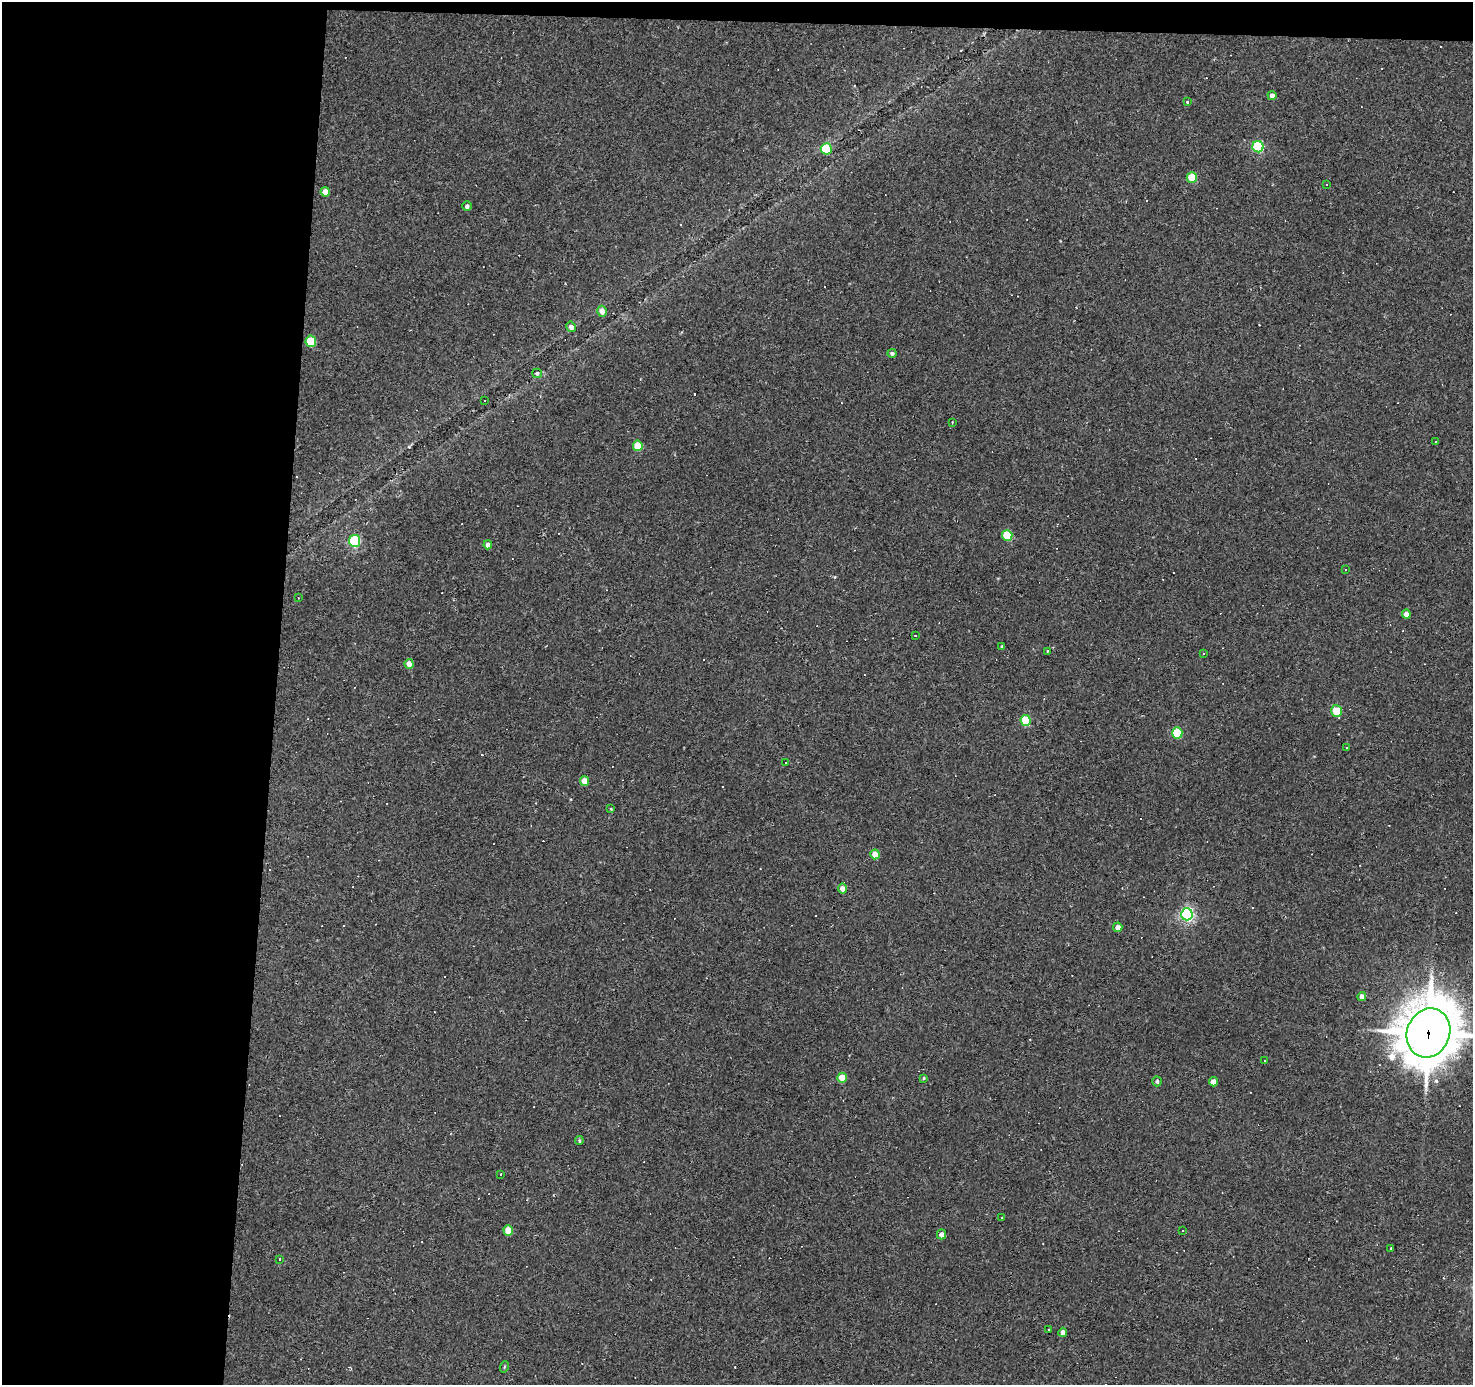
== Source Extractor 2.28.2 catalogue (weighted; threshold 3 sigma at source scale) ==
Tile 1 of 3 x 3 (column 1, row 1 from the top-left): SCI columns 1-1471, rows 2956-4338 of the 4413 x 4438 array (HDU 1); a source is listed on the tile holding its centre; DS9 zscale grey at full resolution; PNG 1475 x 1387 px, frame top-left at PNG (2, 2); each listed source drawn as its Kron ellipse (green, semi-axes under 4 px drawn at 4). Shown black and unused: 20% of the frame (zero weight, under 2 of 3 exposures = <1% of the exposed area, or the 3 px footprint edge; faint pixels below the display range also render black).
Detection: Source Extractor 2.28.2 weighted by HDU 2 'WHT'; one run over the whole footprint, this tile lists its part. Background 0.0775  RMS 0.0053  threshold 0.0238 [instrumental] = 3 sigma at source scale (4.5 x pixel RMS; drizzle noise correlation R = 1.50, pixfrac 1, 0.05/0.05 arcsec/px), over >= 5 px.
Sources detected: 97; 40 cosmic-ray / hot-pixel residue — neither listed nor drawn; the other 57 listed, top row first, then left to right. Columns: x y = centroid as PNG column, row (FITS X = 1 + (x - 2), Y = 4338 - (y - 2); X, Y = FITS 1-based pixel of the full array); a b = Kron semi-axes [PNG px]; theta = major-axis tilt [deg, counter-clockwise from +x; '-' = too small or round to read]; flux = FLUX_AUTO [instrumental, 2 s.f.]
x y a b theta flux
1272 96 4 4 - 2.2
1187 102 3 3 - 18
1258 147 6 5 - 53
826 149 6 5 - 38
1192 177 5 5 - 15
1326 184 2 2 - 0.41
325 192 5 4 - 6.1
467 206 5 4 - 1.5
602 311 5 5 - 3.8
571 327 5 5 - 2.1
311 341 5 5 - 20
892 353 4 4 - 1.3
537 373 5 4 - 0.94
484 401 2 2 - 0.51
952 422 3 2 - 0.39
1435 441 3 3 - 0.47
638 446 5 5 - 12
1007 535 5 5 - 21
355 541 6 5 - 55
488 545 4 4 - 2.8
1346 569 3 3 - 1.2
298 598 2 2 - 0.3
1406 614 4 4 - 3
915 635 3 2 - 0.39
1002 647 4 3 - 0.87
1047 651 3 3 - 1.8
1204 653 3 3 - 0.94
409 664 5 4 - 5
1336 711 6 5 - 16
1026 720 5 5 - 26
1177 733 5 5 - 30
1347 747 3 3 - 2.9
786 762 3 2 - 0.35
585 781 5 4 - 6.7
611 809 4 3 - 0.44
875 854 5 4 - 7.1
842 889 5 4 - 4.2
1187 914 6 6 - 120
1118 927 5 4 - 3.3
1362 996 4 4 - 2.5
1428 1033 25 21 68 2300
1264 1060 3 2 - 0.57
842 1078 5 4 - 9.7
924 1078 4 4 - 0.58
1157 1081 5 4 - 1.3
1213 1082 4 4 - 4.5
579 1141 4 3 - 0.69
501 1174 3 2 - 0.44
1002 1217 3 2 - 0.44
508 1230 5 4 - 10
1182 1230 3 2 - 0.55
942 1234 5 4 - 2.6
1391 1248 3 2 - 0.26
280 1259 3 2 - 0.57
1049 1329 3 2 - 0.7
1063 1332 4 4 - 2.7
504 1367 6 3 71 0.55
Overlapping masked pixels (flux is a lower limit): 2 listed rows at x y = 602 311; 1428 1033
Isophote crosses this tile's border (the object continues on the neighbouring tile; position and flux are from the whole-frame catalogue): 1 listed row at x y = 1428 1033